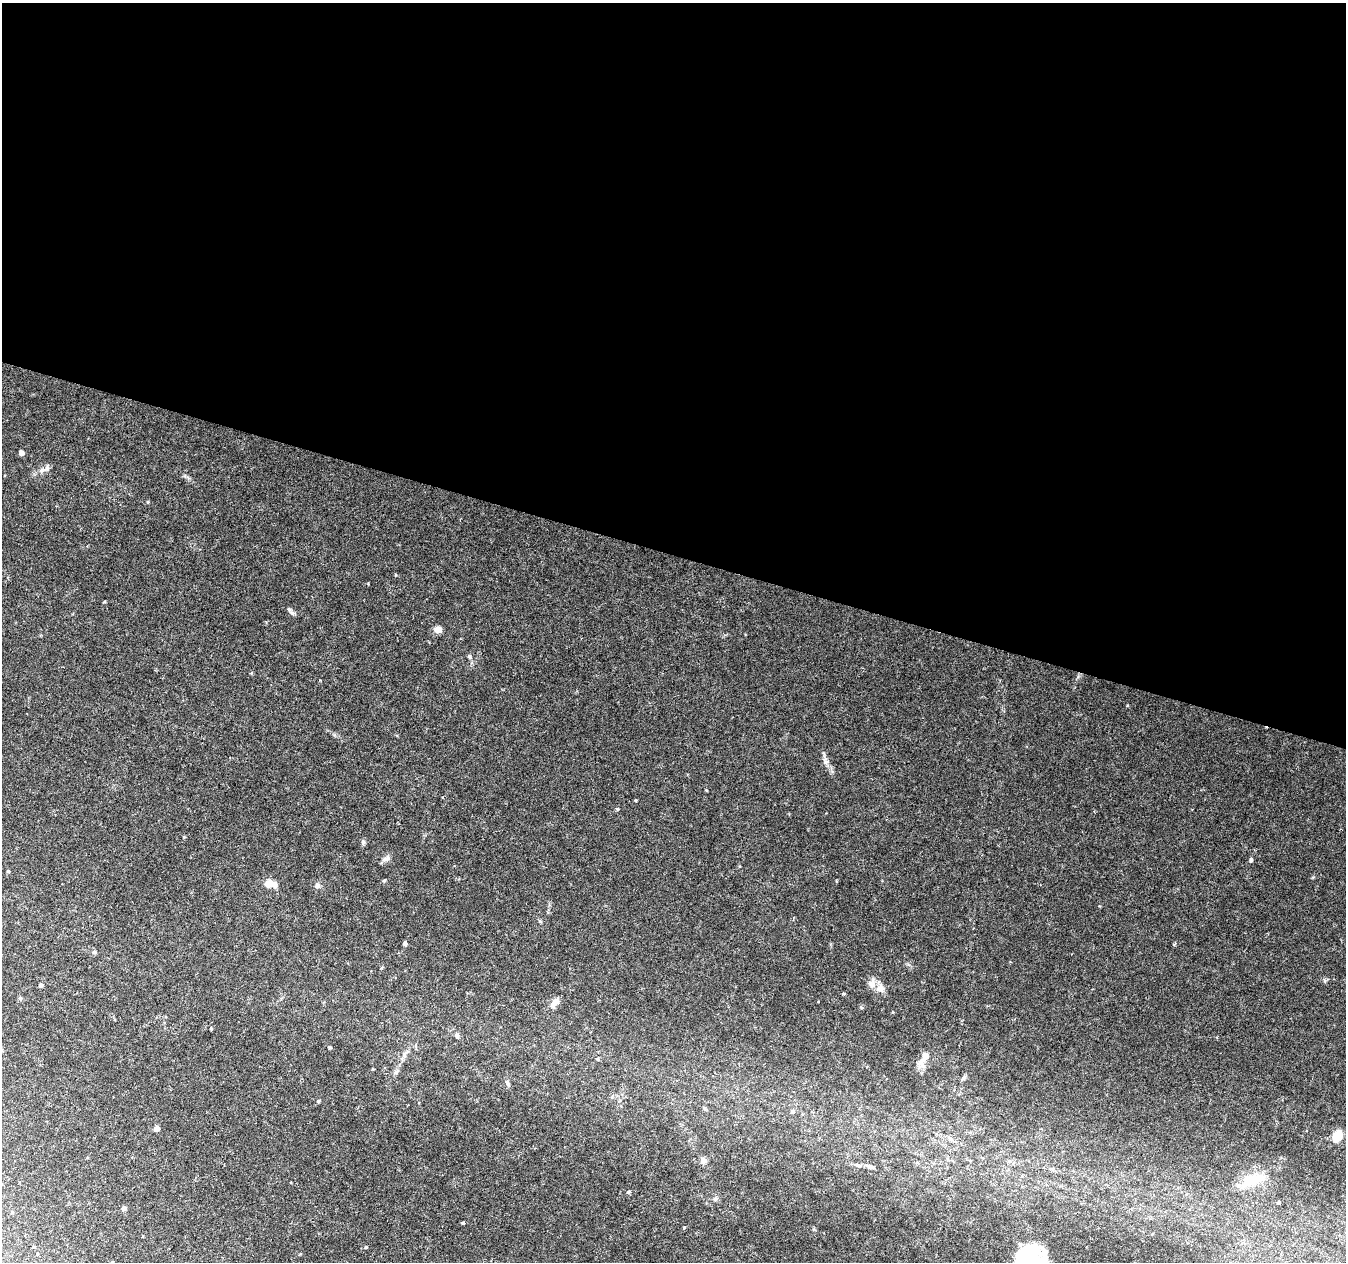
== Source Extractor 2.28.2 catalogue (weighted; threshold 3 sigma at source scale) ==
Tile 3 of 4 x 4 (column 3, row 1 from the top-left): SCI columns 2689-4032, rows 3999-5258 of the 5387 x 5538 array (HDU 1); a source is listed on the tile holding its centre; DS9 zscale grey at full resolution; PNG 1348 x 1264 px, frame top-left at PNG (2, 3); no overlay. Shown black and unused: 44% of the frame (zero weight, under 3 of 6 exposures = <1% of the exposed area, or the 3 px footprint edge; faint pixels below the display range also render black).
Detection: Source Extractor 2.28.2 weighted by HDU 2 'WHT'; one run over the whole footprint, this tile lists its part. Background 0.0182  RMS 0.0016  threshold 0.00672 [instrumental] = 3 sigma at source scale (4.09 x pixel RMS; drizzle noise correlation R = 1.36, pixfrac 0.8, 0.0396/0.0396 arcsec/px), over >= 5 px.
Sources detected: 59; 2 inside a brighter listed object's ellipse — not listed separately; the other 57 listed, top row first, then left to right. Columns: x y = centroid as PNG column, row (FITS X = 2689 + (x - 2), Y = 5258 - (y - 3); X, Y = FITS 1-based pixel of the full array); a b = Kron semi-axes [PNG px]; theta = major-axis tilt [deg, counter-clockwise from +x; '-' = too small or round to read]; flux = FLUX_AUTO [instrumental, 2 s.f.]
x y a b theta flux
21 453 4 4 - 0.83
44 469 21 7 26 0.98
148 502 4 4 - 0.15
395 575 4 3 - 0.11
368 584 3 3 - 0.13
292 613 10 5 -35 0.44
438 630 9 7 -5 0.99
469 656 7 5 -90 0.26
825 761 12 6 -72 0.71
706 790 4 3 - 0.11
635 800 3 3 - 0.22
617 809 4 4 - 0.19
363 842 8 5 -81 0.33
387 858 11 7 25 0.68
1251 860 5 4 - 0.35
8 871 4 4 - 0.17
384 881 4 4 - 0.26
270 884 11 6 -7 2.1
317 885 7 7 - 0.5
540 922 6 4 -2 0.17
405 943 4 4 - 0.48
1174 944 5 4 - 0.19
94 952 5 5 - 0.33
41 985 4 4 - 0.42
880 988 12 11 - 1.1
843 993 4 3 - 0.18
20 998 6 5 - 0.31
555 1003 14 7 48 1.1
457 1035 6 5 - 0.39
330 1047 4 4 - 0.19
404 1055 9 6 81 0.59
925 1056 12 8 57 1.2
373 1069 3 3 - 0.12
397 1071 11 4 45 0.41
963 1078 6 4 89 0.25
507 1083 9 5 -59 0.39
318 1101 5 4 - 0.17
704 1108 6 4 -45 0.22
793 1112 6 6 - 0.38
157 1129 5 5 - 0.89
1337 1136 11 9 58 2.6
703 1160 10 8 -77 0.58
918 1163 5 3 - 0.16
858 1165 10 4 -17 0.37
870 1167 9 5 -15 0.44
1253 1180 29 11 19 4.4
628 1192 4 3 - 0.42
715 1199 6 5 - 0.27
1278 1203 3 3 - 0.38
124 1208 6 5 - 0.46
12 1212 4 4 - 0.13
463 1223 3 3 - 0.29
684 1227 4 4 - 0.14
365 1247 5 3 - 0.19
1045 1252 16 10 -89 1.1
37 1254 4 3 - 0.1
1020 1257 28 11 76 4.2
Isophote crosses this tile's border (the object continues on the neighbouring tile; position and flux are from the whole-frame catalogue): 1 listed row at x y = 1020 1257
Unlisted compact peaks at least as high as the median listed source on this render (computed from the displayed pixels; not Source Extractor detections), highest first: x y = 104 602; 1313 877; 1325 981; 184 837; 320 680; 211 1028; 185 476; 1099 906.